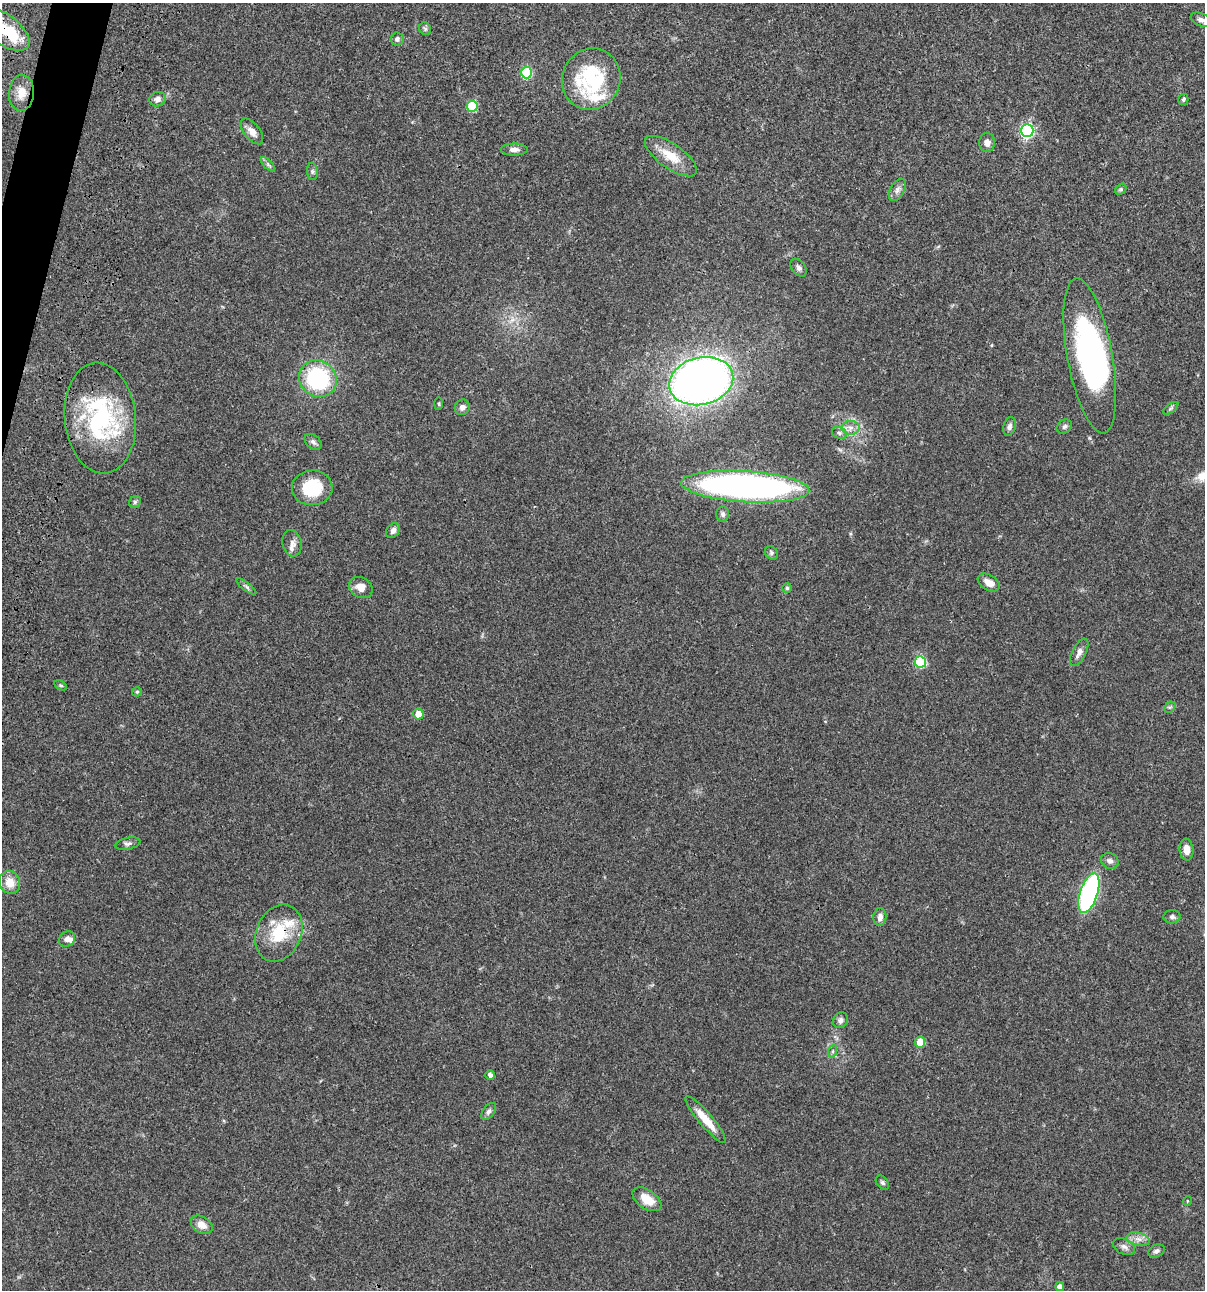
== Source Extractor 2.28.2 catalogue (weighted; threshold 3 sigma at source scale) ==
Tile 11 of 4 x 4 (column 3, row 3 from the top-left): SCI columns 2641-3843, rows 1408-2695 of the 5405 x 5389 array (HDU 1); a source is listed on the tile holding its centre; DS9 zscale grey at full resolution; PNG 1207 x 1292 px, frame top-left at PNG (2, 3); each listed source drawn as its Kron ellipse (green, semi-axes under 4 px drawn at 4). Shown black and unused: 1% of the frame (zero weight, under 3 of 4 exposures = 9% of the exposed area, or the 3 px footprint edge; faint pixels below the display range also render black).
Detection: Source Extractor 2.28.2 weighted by HDU 2 'WHT'; one run over the whole footprint, this tile lists its part. Background 0.0456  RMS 0.0054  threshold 0.0245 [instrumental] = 3 sigma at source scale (4.5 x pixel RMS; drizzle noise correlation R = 1.50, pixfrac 1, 0.05/0.05 arcsec/px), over >= 5 px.
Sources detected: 79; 4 inside a brighter object's white glare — neither listed nor drawn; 3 inside a brighter listed object's ellipse — not listed separately; the other 72 listed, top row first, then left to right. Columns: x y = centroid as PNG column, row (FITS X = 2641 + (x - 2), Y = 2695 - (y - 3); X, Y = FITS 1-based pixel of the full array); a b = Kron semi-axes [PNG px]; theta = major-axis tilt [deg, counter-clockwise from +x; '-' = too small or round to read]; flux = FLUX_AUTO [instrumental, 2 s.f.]
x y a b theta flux
1201 20 11 6 -23 2.3
4 29 30 14 -37 19
425 29 6 5 - 0.97
397 39 6 6 - 1.5
526 73 6 5 - 34
591 79 31 29 67 44
21 93 18 12 86 6.7
158 99 8 7 - 2.2
1183 99 6 5 - 0.74
472 106 6 5 - 23
1027 130 7 6 - 85
252 131 15 8 -51 4
987 143 9 8 - 2.8
514 149 13 6 0 2.3
671 156 30 12 -35 11
268 164 9 3 -45 1.1
312 171 8 5 -84 1.2
1121 189 6 5 - 0.89
897 190 12 7 61 2.3
799 268 10 6 -53 1.6
1090 356 79 22 -80 100
318 379 19 17 -37 47
701 381 32 23 14 360
439 404 6 4 85 0.71
462 407 8 7 - 2.4
1171 408 9 4 36 0.93
100 418 55 35 -84 67
1009 426 9 6 76 1.6
1064 427 8 6 36 1.3
850 428 9 7 -1 2.7
839 433 8 5 -23 1.3
313 442 9 6 -39 1.6
745 487 64 15 -4 210
312 488 20 17 3 22
135 502 6 5 - 1
723 514 7 6 - 1.2
393 530 8 6 52 2.2
292 543 13 9 -79 3.2
771 553 7 6 - 1.1
989 582 12 7 -32 4.5
246 587 12 4 -38 1.3
361 588 12 10 -33 4.6
787 588 5 5 - 0.7
1079 652 15 6 63 2.9
920 662 5 5 - 35
60 685 7 4 -31 0.67
137 692 5 5 - 0.62
1170 707 6 5 - 0.88
418 714 5 5 - 5.4
128 844 13 6 12 1.7
1187 850 11 7 -84 4.2
1110 861 9 7 -27 2
10 882 11 10 - 6.6
1089 893 20 9 72 91
880 917 9 6 85 2.5
1172 917 8 6 3 1.4
279 933 29 22 66 21
67 939 8 7 - 2.3
840 1020 8 7 - 1.9
920 1042 5 5 - 11
833 1051 6 4 71 0.87
490 1075 5 4 - 2
489 1111 9 6 53 1.7
706 1120 30 7 -50 9.5
882 1183 8 5 -50 1.1
647 1199 16 9 -35 8.5
1187 1201 5 3 - 0.42
202 1225 12 8 -32 4.5
1138 1239 11 6 -15 2.8
1124 1247 12 7 -27 2.2
1157 1251 8 6 29 1.5
1060 1286 4 4 - 2.6
Overlapping masked pixels (flux is a lower limit): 2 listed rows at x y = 4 29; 279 933
Isophote crosses this tile's border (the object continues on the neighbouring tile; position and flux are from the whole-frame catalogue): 2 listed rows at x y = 1201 20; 4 29